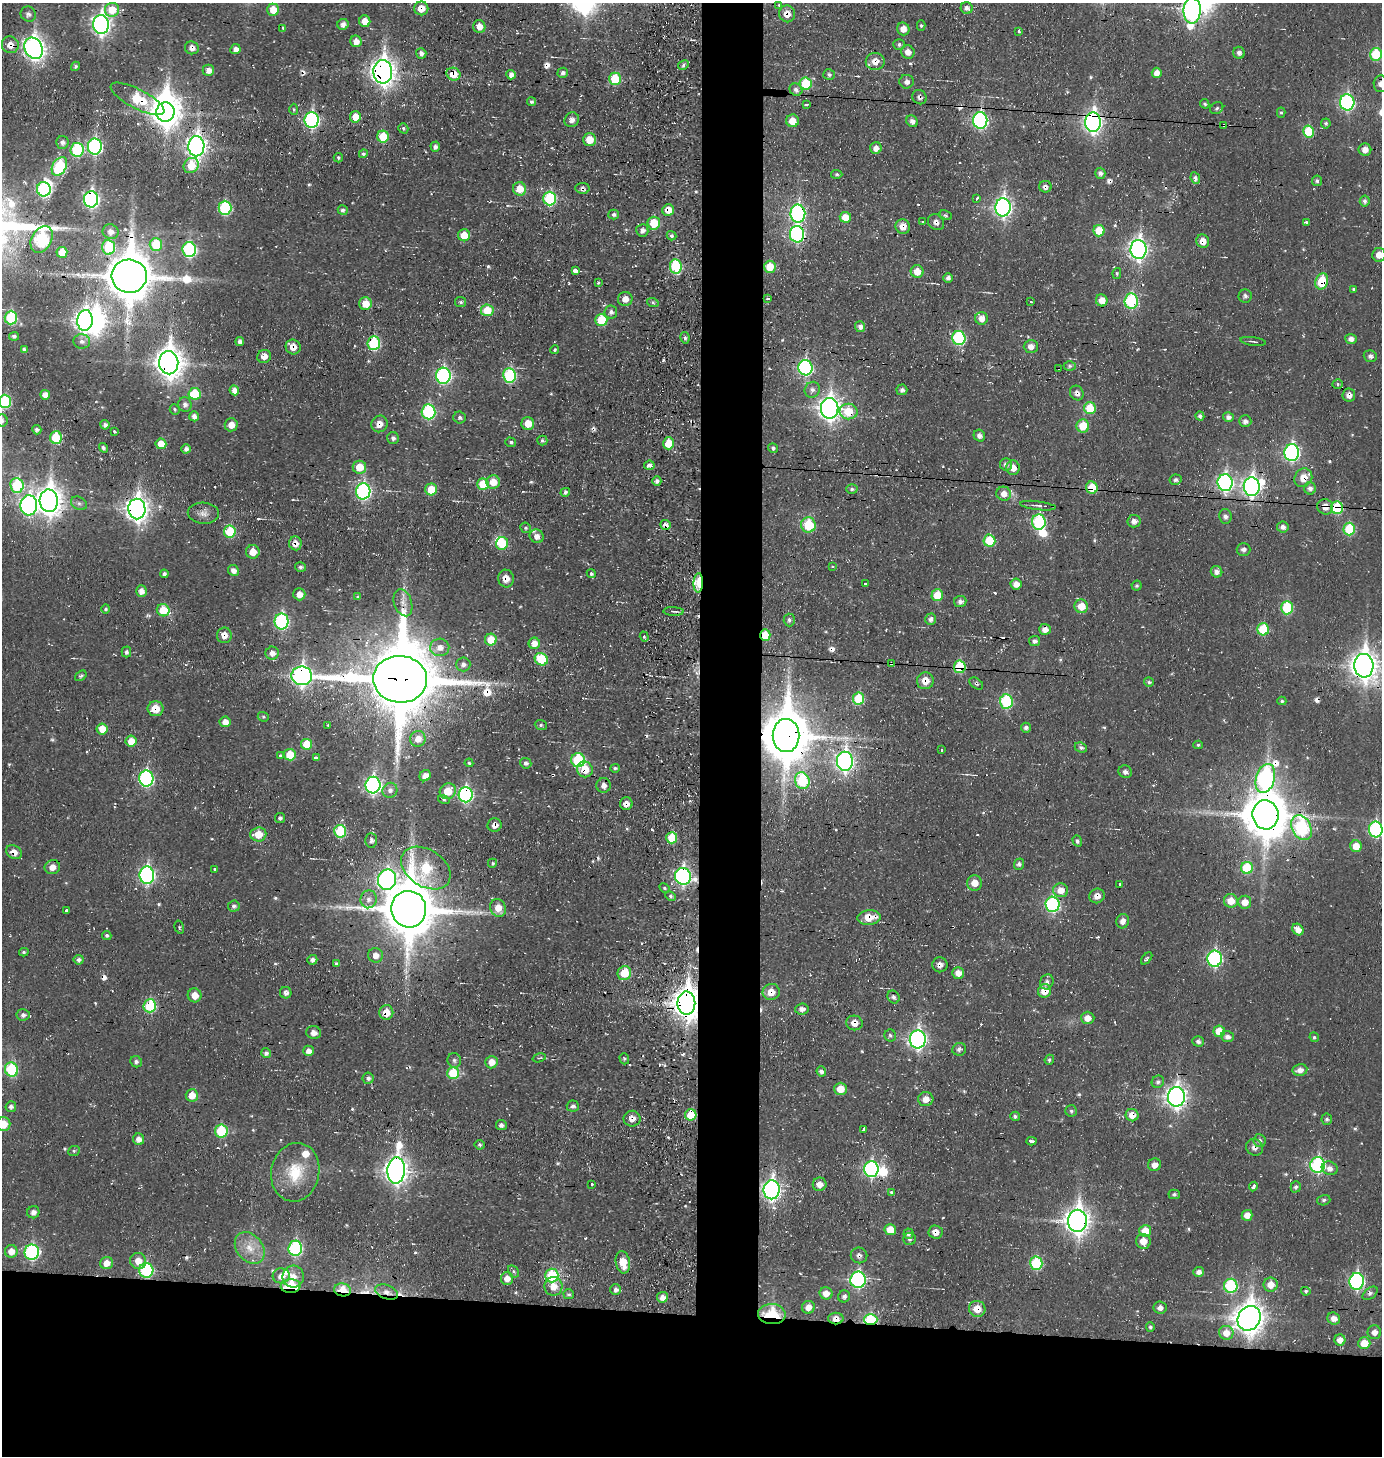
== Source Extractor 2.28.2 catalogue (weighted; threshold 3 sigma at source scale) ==
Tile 8 of 3 x 3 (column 2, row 3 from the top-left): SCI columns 1544-2923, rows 1-1454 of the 4453 x 4369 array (HDU 1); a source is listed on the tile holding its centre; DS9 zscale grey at full resolution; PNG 1384 x 1458 px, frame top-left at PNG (2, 3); each listed source drawn as its Kron ellipse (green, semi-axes under 4 px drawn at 4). Shown black and unused: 14% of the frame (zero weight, under 3 of 4 exposures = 3% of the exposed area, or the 3 px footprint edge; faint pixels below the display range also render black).
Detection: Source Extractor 2.28.2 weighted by HDU 2 'WHT'; one run over the whole footprint, this tile lists its part. Background -0.0732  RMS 0.011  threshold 0.0482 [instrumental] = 3 sigma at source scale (4.5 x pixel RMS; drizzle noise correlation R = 1.50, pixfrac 1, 0.05/0.05 arcsec/px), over >= 5 px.
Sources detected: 620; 2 too faint to see at this stretch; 7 inside a brighter object's white glare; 29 cosmic-ray / hot-pixel residue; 1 long thin detection or spike segment (spike, bleed or trail) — neither listed nor drawn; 5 inside a brighter listed object's ellipse — not listed separately; of the other 576, all 500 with FLUX_AUTO >= 1.66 (the completeness limit of this list) listed and drawn (76 fainter detections not listed), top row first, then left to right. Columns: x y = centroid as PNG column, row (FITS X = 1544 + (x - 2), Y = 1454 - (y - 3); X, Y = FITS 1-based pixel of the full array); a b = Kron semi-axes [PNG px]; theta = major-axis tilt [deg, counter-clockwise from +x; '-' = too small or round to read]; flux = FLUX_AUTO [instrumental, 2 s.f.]
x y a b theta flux
779 5 3 3 - 2.2
421 8 7 7 - 16
967 8 6 6 - 4.7
112 10 7 7 - 21
273 10 6 6 - 18
1192 10 13 8 89 370
28 14 8 7 - 4.6
787 14 8 8 - 11
365 21 6 5 - 14
101 24 9 8 - 490
343 24 5 5 - 5.5
921 25 5 4 - 1.8
479 27 6 6 - 10
283 28 4 3 - 2.1
903 29 6 6 - 9
1019 31 3 3 - 2.6
356 41 6 5 - 9
899 44 6 5 - 2.8
10 45 8 8 - 12
34 48 11 9 -65 650
192 48 7 6 - 6
235 49 5 5 - 6.3
908 52 7 6 - 7.3
421 53 5 5 - 5.2
1239 53 6 5 - 3.6
1376 54 6 6 - 58
875 61 9 8 - 11
683 65 6 4 31 2.4
76 66 5 4 - 2.2
208 70 6 5 - 7.4
383 72 11 9 -89 910
563 73 5 5 - 3.9
1157 73 5 5 - 9.1
453 74 7 6 - 21
829 74 6 5 - 3.1
511 75 5 4 - 5.8
615 79 6 6 - 41
907 82 7 7 - 5.4
806 84 6 6 - 48
1380 84 8 6 -89 4.8
796 90 7 6 - 4.4
919 97 7 6 - 3.4
137 99 30 9 -27 77
531 102 4 4 - 2.5
1347 102 8 7 - 190
807 104 3 3 - 3.2
1205 104 5 4 - 2
1217 108 7 5 33 2.8
294 109 6 4 -88 1.7
165 112 9 9 - 1500
1281 113 5 4 - 1.9
355 117 6 5 - 17
312 120 8 7 - 200
572 120 8 6 47 6.1
980 120 8 7 - 220
792 121 6 6 - 14
912 121 6 5 - 4.4
1093 122 9 8 - 510
1326 123 5 5 - 2.1
1224 125 3 3 - 2.3
403 128 5 4 - 2
1308 131 6 5 - 43
383 137 6 6 - 29
589 140 6 6 - 19
62 142 6 6 - 4.8
95 146 8 7 - 190
196 146 10 8 89 610
435 147 5 4 - 4.2
876 148 6 5 - 8.5
77 150 7 6 - 90
1365 150 6 6 - 7
363 154 4 4 - 2.3
338 158 4 4 - 2
191 165 8 7 - 29
59 166 10 6 58 80
1100 173 5 5 - 3.7
837 174 6 4 -4 2
1195 178 6 4 -64 4.2
1317 181 5 5 - 2.6
1045 187 6 6 - 3.9
582 188 7 5 -6 3.4
44 189 7 7 - 150
520 189 7 6 - 20
550 198 7 6 - 110
977 198 4 3 - 3.3
91 199 8 7 - 270
1365 201 5 5 - 3.8
1003 207 9 7 88 400
225 208 7 6 - 100
343 210 5 5 - 3
668 210 6 5 - 12
798 213 9 7 -89 250
614 214 5 5 - 3.5
946 215 6 4 -24 2.1
845 217 5 5 - 22
923 222 4 3 - 1.7
936 222 9 7 -42 5.1
1306 222 4 3 - 2.8
654 223 6 6 - 34
903 227 7 7 - 13
642 230 6 6 - 5.7
1099 231 6 5 - 25
111 232 8 7 - 7.5
797 234 8 7 - 200
464 235 6 6 - 19
672 236 5 4 - 2.5
42 239 14 10 61 160
1203 241 7 6 - 11
156 245 6 6 - 43
108 247 7 6 - 67
189 249 7 7 - 150
1139 249 9 8 - 510
62 252 5 5 - 22
1379 255 7 6 - 9.5
676 266 7 6 - 91
770 267 6 6 - 24
575 271 4 3 - 57
917 271 6 6 - 15
1117 273 5 4 - 2.1
129 276 17 16 - 5100
948 278 5 5 - 4
1322 281 8 6 70 38
598 283 3 3 - 2
1354 289 4 3 - 1.7
1245 296 6 6 - 3.2
625 299 7 7 - 9
768 299 4 3 - 2.8
1102 300 6 6 - 12
1031 301 3 3 - 1.7
1131 301 7 6 - 130
461 302 6 5 - 2.3
653 303 6 4 -20 1.7
365 304 6 6 - 17
487 310 6 6 - 26
611 312 6 6 - 4.3
11 318 7 6 - 77
981 318 6 6 - 9.5
85 320 10 8 86 570
601 320 6 6 - 39
860 327 5 5 - 4.8
14 336 5 4 - 3.1
685 338 6 4 -78 2.7
959 338 7 6 - 110
1351 339 5 5 - 6
82 341 8 7 - 5.3
1253 341 13 2 -8 1.8
240 342 4 4 - 4.6
374 343 7 6 - 98
1031 346 7 6 - 6.7
293 347 7 7 - 12
24 350 4 4 - 3.3
555 350 4 4 - 1.9
264 356 7 6 - 8.8
1370 356 6 5 - 3.8
169 363 11 9 -88 1400
1070 366 6 4 0 1.9
805 368 7 7 - 200
1059 368 3 3 - 2.4
443 376 8 7 - 220
509 376 7 6 - 100
1338 384 5 4 - 2.1
234 390 5 4 - 6.9
812 390 8 7 - 4.9
902 390 5 5 - 4.1
1077 393 7 6 - 5
195 394 6 6 - 37
45 395 5 5 - 9.2
1349 395 6 6 - 6.8
5 401 7 6 - 85
185 404 7 6 - 4.3
830 408 10 9 - 740
1090 408 6 6 - 34
175 409 5 5 - 1.7
849 411 9 8 - 32
428 412 7 7 - 130
194 416 5 4 - 5.3
1200 416 4 4 - 3.4
460 417 6 6 - 3
1228 417 5 4 - 5.5
2 420 6 6 - 3.4
1245 421 6 6 - 4.8
379 424 8 7 - 10
528 424 6 6 - 16
105 425 4 4 - 4.3
231 425 6 6 - 9.4
1083 426 6 6 - 26
37 430 5 4 - 2.9
114 432 3 3 - 3.7
979 436 6 5 - 4.5
56 437 6 6 - 41
393 438 6 6 - 4.1
542 441 5 5 - 2.8
511 442 5 4 - 2.4
669 443 6 5 - 28
161 444 5 5 - 15
103 448 5 4 - 2.8
773 448 5 4 - 2.5
186 449 5 4 - 4.6
1292 453 8 7 - 250
1006 464 6 6 - 4.7
649 465 5 4 - 5.3
359 467 7 6 - 20
1013 468 7 6 - 11
1303 478 10 8 54 13
1176 480 6 5 - 2.8
657 481 4 4 - 3.8
493 482 7 6 - 16
1225 483 8 7 - 260
483 484 6 6 - 28
17 485 7 6 - 79
1252 487 9 8 - 460
1092 488 6 5 - 27
1310 488 6 6 - 4.8
431 489 6 6 - 22
852 489 5 5 - 2.4
363 491 8 7 - 210
565 492 5 4 - 2.9
1004 494 7 7 - 9.4
49 501 11 9 -87 1200
79 503 8 6 -28 3.6
29 505 10 8 86 310
1038 506 18 4 -7 4.4
1325 507 8 7 - 11
1337 508 6 6 - 59
137 509 10 8 -89 820
203 513 15 10 -3 8.5
1225 516 7 6 - 3.9
1134 521 6 6 - 5.9
1039 522 7 7 - 120
666 525 5 5 - 5.9
808 525 7 7 - 49
1283 527 6 5 - 5.1
526 528 5 5 - 2.3
1349 529 6 6 - 55
230 532 6 6 - 48
537 536 7 6 - 6.5
989 541 6 6 - 40
295 543 7 6 - 6.7
502 543 6 6 - 31
1243 549 7 6 - 4
253 552 7 6 - 14
833 566 3 3 - 2.3
300 567 5 5 - 3.1
233 570 6 5 - 6.1
1216 572 6 5 - 5.6
164 574 4 4 - 3.2
591 574 4 4 - 2.6
506 578 9 8 - 11
698 583 9 5 89 45
865 584 3 3 - 2
1016 584 6 5 - 8.4
1137 586 5 5 - 2
141 591 5 5 - 8.3
299 594 6 6 - 8.2
937 595 6 6 - 27
358 597 4 3 - 1.9
960 602 6 5 - 4.4
403 603 14 8 -71 9.6
1081 606 7 6 - 20
1287 608 6 6 - 66
106 609 5 4 - 2.3
163 610 6 6 - 35
674 611 10 3 -2 3.3
931 619 6 5 - 4.3
789 620 6 5 - 3.6
282 621 8 7 - 160
1045 629 6 5 - 9.1
1263 629 6 6 - 42
224 635 8 7 - 9.9
765 635 6 5 - 31
644 637 5 4 - 1.8
491 640 6 6 - 27
1035 641 5 5 - 3.9
534 643 5 5 - 12
440 647 9 9 - 10
126 652 5 5 - 2.9
272 653 6 6 - 7.2
541 659 7 6 - 41
891 663 3 3 - 4.8
463 664 7 7 - 5.7
1364 666 12 9 -85 1200
960 667 6 6 - 53
81 676 6 4 37 2.3
302 676 10 9 - 470
400 679 27 23 -4 12000
925 681 8 8 - 14
1149 682 5 4 - 2.1
976 683 8 5 -36 2.3
858 699 6 5 - 44
1006 701 7 6 - 92
1282 701 4 4 - 1.8
156 709 8 7 - 21
263 717 6 4 -21 1.8
225 722 5 5 - 9.6
328 725 3 3 - 1.7
541 725 6 5 - 2.1
1026 728 5 5 - 3.8
102 729 5 5 - 17
786 736 16 13 -89 5800
418 739 8 7 - 11
131 741 5 5 - 15
307 744 5 5 - 27
1198 745 4 4 - 1.7
1081 748 6 5 - 3
941 750 3 3 - 2.6
290 755 6 5 - 26
280 756 3 3 - 2.7
316 758 4 3 - 3.2
578 760 7 7 - 82
845 761 9 8 - 450
469 763 4 4 - 1.7
526 763 5 5 - 4
615 768 5 4 - 2.2
585 769 8 7 - 21
1125 772 7 6 - 4.5
425 776 6 5 - 7.9
146 778 8 7 - 180
1265 778 15 9 73 240
802 781 8 7 - 73
373 785 8 7 - 300
604 785 7 7 - 6.7
390 790 8 7 - 5.5
448 791 8 7 - 20
466 795 8 7 - 200
444 800 6 4 -15 1.8
626 804 6 6 - 7.4
1265 815 14 13 - 4400
280 818 5 5 - 3.3
495 825 7 6 - 7.9
1301 828 13 9 -63 140
1376 829 8 7 - 150
340 831 6 6 - 70
258 834 8 7 - 20
672 838 5 5 - 34
371 840 7 6 - 4
1077 841 5 4 - 3.1
1356 846 6 5 - 15
14 852 8 6 -34 8.7
492 863 4 4 - 2.3
1019 864 5 4 - 3
52 867 8 7 - 8.5
426 868 27 18 -33 81
1247 868 6 6 - 51
215 869 3 3 - 1.8
147 875 8 7 - 270
683 876 8 8 - 280
387 880 10 9 - 340
975 883 7 7 - 13
1119 885 3 3 - 5.3
664 888 5 4 - 1.7
1061 890 7 7 - 13
671 896 5 4 - 2.4
1097 896 8 7 - 7.2
369 899 9 8 - 7.1
1231 901 7 6 - 18
1245 902 6 6 - 12
1052 904 8 7 - 170
234 906 6 5 - 3.6
498 908 9 7 -69 16
409 909 18 17 - 6700
66 910 3 3 - 2.6
869 917 11 7 5 20
1123 921 7 6 - 7.1
179 927 7 4 -75 1.8
1298 929 6 5 - 10
107 935 5 4 - 2.6
24 952 5 4 - 1.7
376 955 7 7 - 8.8
1147 958 7 3 51 4.4
1215 959 8 7 - 180
79 960 5 5 - 3.6
312 960 5 4 - 5
336 964 4 4 - 2.5
940 965 7 7 - 5.6
624 973 7 6 - 28
958 973 6 5 - 8.4
1047 982 8 6 62 4.4
1044 991 7 6 - 16
771 992 9 8 - 15
286 993 6 5 - 4.5
195 995 7 7 - 12
893 997 7 5 -57 4.1
686 1003 11 9 -90 1500
150 1006 6 6 - 75
802 1009 6 5 - 5.8
386 1012 7 7 - 15
23 1015 6 5 - 3.9
1088 1018 7 6 - 11
854 1023 8 7 - 9.8
1219 1031 6 5 - 23
314 1033 7 6 - 6.1
890 1035 6 6 - 2.5
1227 1037 6 5 - 5.8
1314 1037 5 4 - 2.3
918 1039 9 8 - 380
1198 1041 6 5 - 3.7
959 1049 7 6 - 3.3
308 1051 5 5 - 6
266 1053 5 5 - 4
539 1058 7 4 17 2
624 1059 6 4 -71 1.9
454 1060 7 6 - 3.3
1049 1060 5 4 - 2.3
136 1062 6 5 - 3.5
491 1062 6 6 - 14
11 1069 7 6 - 86
1300 1070 7 5 11 7.7
821 1071 5 4 - 4.9
453 1073 6 6 - 48
368 1078 5 5 - 3.3
1158 1082 6 6 - 3.3
840 1089 6 6 - 17
192 1095 6 6 - 15
1176 1097 10 8 89 600
926 1099 7 7 - 8.9
573 1106 6 5 - 3.2
11 1107 5 5 - 4.4
1071 1111 6 5 - 2.2
691 1115 6 5 - 33
1132 1115 6 6 - 11
1015 1116 5 4 - 2.9
632 1119 8 8 - 8.2
1327 1119 5 5 - 2.6
3 1124 7 7 - 20
501 1125 5 5 - 4.1
864 1130 4 3 - 10
221 1131 6 6 - 62
139 1139 6 5 - 7.4
1032 1141 5 3 - 29
1260 1141 6 6 - 3.7
479 1145 5 5 - 2.3
1254 1147 9 8 - 6.1
74 1151 6 5 - 2.1
1154 1165 6 6 - 8.1
1318 1165 8 7 - 160
1330 1168 8 6 -19 6.6
871 1169 8 7 - 210
396 1170 13 8 85 940
295 1172 29 24 78 45
592 1184 3 3 - 4.6
820 1184 7 6 - 9.9
1253 1187 5 3 - 6.5
1296 1187 5 5 - 3
772 1190 9 8 - 480
892 1192 3 3 - 8.1
1174 1194 5 5 - 2.6
1324 1200 7 5 17 2.4
33 1212 6 6 - 5.3
1247 1215 5 5 - 11
1077 1221 11 9 89 990
890 1230 6 5 - 19
1145 1231 6 5 - 22
936 1232 7 6 - 7.9
908 1234 5 5 - 3.6
909 1239 6 6 - 2.7
1143 1241 7 7 - 11
250 1248 17 13 -51 18
295 1248 7 7 - 150
11 1251 6 6 - 12
32 1252 7 7 - 160
859 1255 8 7 - 4.7
138 1261 8 8 - 13
623 1262 11 7 -79 20
106 1263 7 6 - 12
1036 1263 7 6 - 76
146 1270 7 7 - 120
514 1271 6 5 - 2.4
1199 1272 5 5 - 5.9
552 1275 7 6 - 83
281 1276 8 7 - 11
293 1277 11 11 - 13
507 1279 6 6 - 9.8
858 1280 8 7 - 200
1357 1281 8 7 - 220
1271 1285 7 7 - 14
291 1286 10 6 2 47
553 1286 9 9 - 13
1231 1286 7 7 - 89
343 1290 8 6 -10 31
615 1290 5 5 - 4.3
1306 1291 5 4 - 2
387 1292 12 6 -20 9.1
826 1293 6 6 - 11
1370 1293 8 5 37 3.4
569 1294 5 5 - 2.1
844 1296 6 6 - 3.5
662 1297 5 5 - 7.2
808 1307 6 6 - 9.4
1160 1308 6 6 - 5
977 1309 8 8 - 17
772 1314 14 10 -2 52
1249 1318 13 11 58 1500
1334 1318 6 6 - 9
836 1319 8 6 0 8.5
871 1320 6 5 - 95
1150 1327 5 4 - 2.7
1374 1332 7 7 - 7.2
1226 1333 7 7 - 13
1340 1340 5 5 - 9
1364 1343 6 6 - 20
Overlapping masked pixels (flux is a lower limit): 97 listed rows (the first 20) at x y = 421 8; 1192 10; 787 14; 101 24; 10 45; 192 48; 875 61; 383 72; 453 74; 806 84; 796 90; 919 97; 137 99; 165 112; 980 120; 1093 122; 1224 125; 196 146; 1045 187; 582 188
Isophote crosses this tile's border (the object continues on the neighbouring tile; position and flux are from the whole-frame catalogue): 7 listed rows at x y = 1192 10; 1380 84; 1379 255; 5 401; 2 420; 1376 829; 3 1124